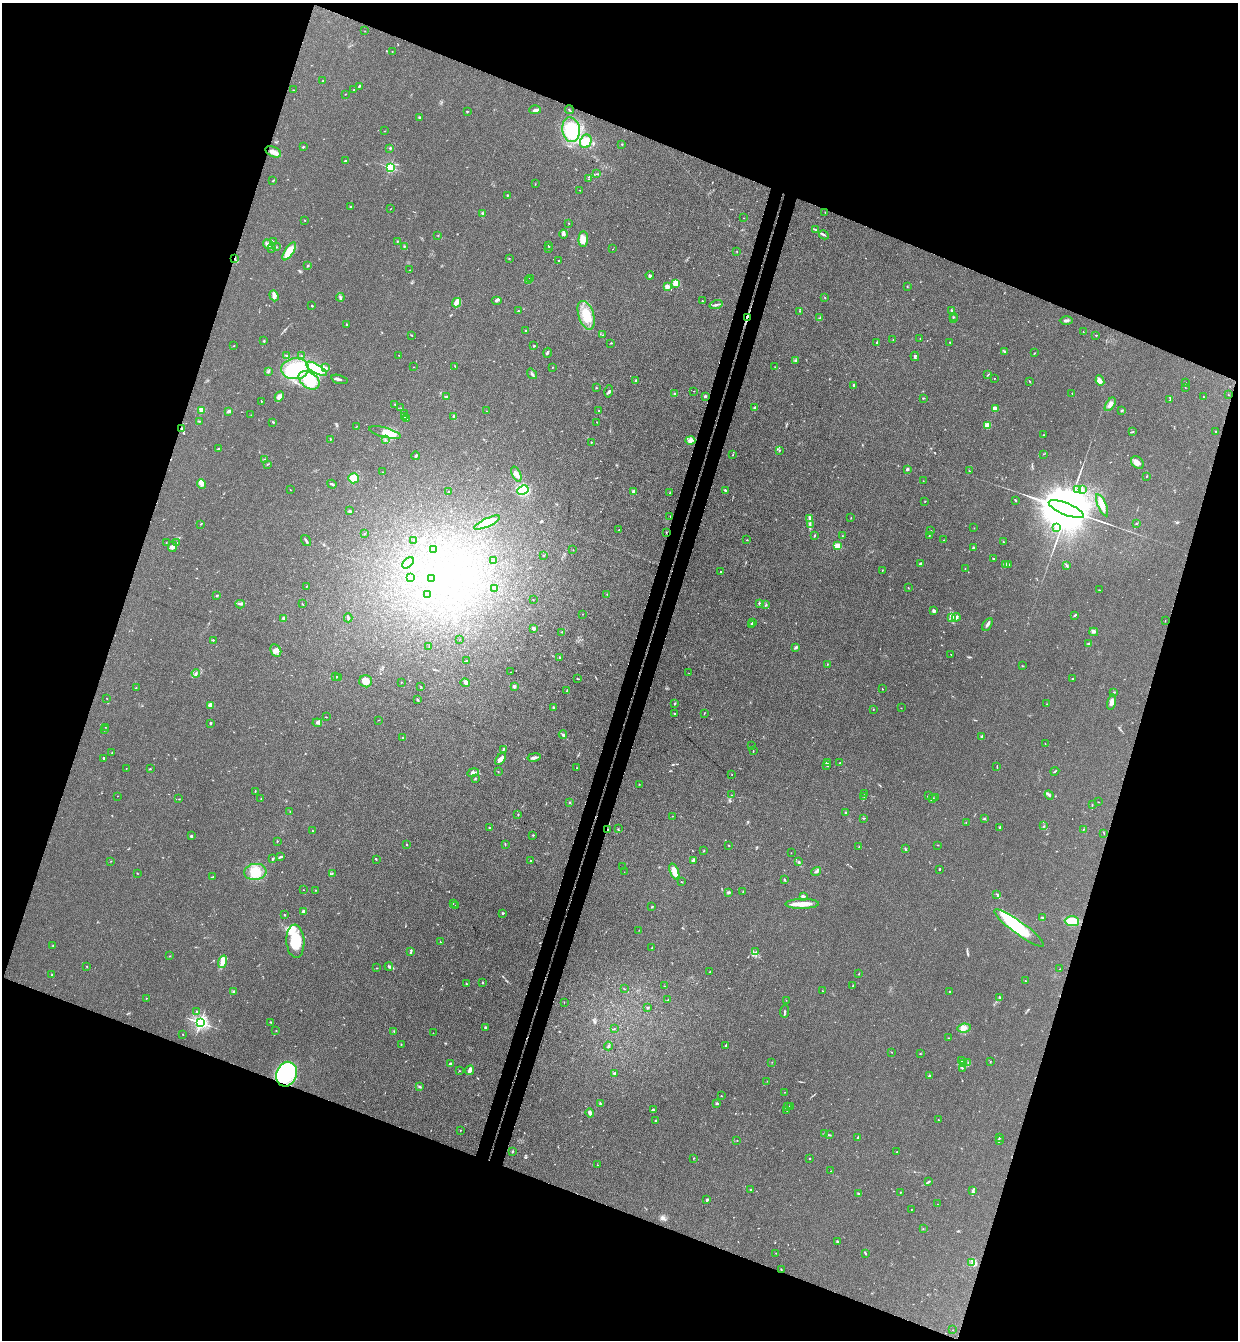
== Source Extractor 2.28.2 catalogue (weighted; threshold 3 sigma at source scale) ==
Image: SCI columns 189-5130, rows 23-5374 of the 5447 x 5397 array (HDU 1 of 3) = the unmasked area's bounding box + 8 px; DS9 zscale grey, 4 x 4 block average (1 PNG px = mean of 4 x 4 image px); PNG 1240 x 1342 px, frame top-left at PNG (2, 3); each listed source drawn as its Kron ellipse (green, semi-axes under 4 px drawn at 4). Shown black and unused: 40% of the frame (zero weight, under 3 of 4 exposures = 5% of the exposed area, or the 3 px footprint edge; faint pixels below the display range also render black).
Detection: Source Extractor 2.28.2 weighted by HDU 2 'WHT'. Background 0.128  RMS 0.0077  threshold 0.0349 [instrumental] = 3 sigma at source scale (4.5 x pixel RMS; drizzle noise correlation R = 1.50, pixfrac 1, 0.05/0.05 arcsec/px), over >= 5 px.
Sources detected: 602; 2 too faint to see at this stretch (4 x 4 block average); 11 inside a brighter object's white glare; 3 cosmic-ray / hot-pixel residue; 3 long thin detections or spike segments (spike, bleed or trail) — neither listed nor drawn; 23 coinciding with a brighter row at this scale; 16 inside a brighter listed object's ellipse — not listed separately; of the other 544, all 500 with FLUX_AUTO >= 1.06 (the completeness limit of this list) listed and drawn (44 fainter detections not listed), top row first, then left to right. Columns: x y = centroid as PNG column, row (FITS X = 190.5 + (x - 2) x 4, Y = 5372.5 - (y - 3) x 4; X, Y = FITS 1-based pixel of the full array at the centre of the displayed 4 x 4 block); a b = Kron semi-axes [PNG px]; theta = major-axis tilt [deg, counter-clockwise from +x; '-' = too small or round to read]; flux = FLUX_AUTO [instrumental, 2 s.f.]
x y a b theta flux
365 31 2 2 - 1.3
392 51 2 2 - 1.3
323 81 2 2 - 1.9
359 86 3 2 - 3.5
293 90 3 2 - 2.3
354 90 2 2 - 2.5
345 94 2 2 - 1.4
535 110 6 2 1 9.1
569 110 4 2 - 3.2
467 111 3 2 - 2.5
419 117 3 2 - 3.9
571 130 12 8 -81 160
385 131 2 2 - 1.2
586 141 7 5 66 72
622 144 2 2 - 2.1
303 147 2 2 - 3.3
390 148 2 2 - 3.5
273 152 8 5 -24 26
345 161 2 2 - 3.3
390 167 2 2 - 580
597 174 2 2 - 1.4
589 179 2 2 - 2.3
273 180 3 2 - 2.8
535 184 2 2 - 1.7
580 190 2 2 - 1.4
507 195 2 2 - 10
351 206 3 2 - 2.6
391 208 2 2 - 1.5
825 212 2 2 - 1.2
482 213 3 2 - 5.1
744 218 2 2 - 1.2
305 220 2 2 - 1.8
569 223 2 2 - 1.9
816 230 2 2 - 3.4
563 234 4 3 - 8.2
438 235 2 2 - 1.1
824 235 5 2 - 6
583 239 7 5 87 48
273 241 4 2 - 2.9
397 241 2 2 - 2.7
268 244 5 4 - 18
404 246 2 2 - 3.3
549 246 3 2 - 3.5
276 247 2 2 - 1.7
272 248 2 2 - 2.3
548 249 2 2 - 2.1
613 249 2 2 - 1.1
289 251 10 4 57 100
737 251 3 2 - 1.4
235 258 4 2 - 3.4
509 258 2 2 - 1.6
559 261 2 2 - 3.1
307 265 2 2 - 2.4
410 270 2 2 - 1.2
650 275 4 3 - 6.2
531 279 2 2 - 1.8
529 281 2 2 - 2.3
676 283 4 3 - 28
907 286 2 2 - 2.4
667 287 2 2 - 41
274 296 6 4 -70 20
340 297 4 3 - 9.3
825 298 2 2 - 2.3
497 300 5 3 - 8.4
702 301 2 2 - 4.5
457 303 5 3 - 15
716 305 6 2 16 9.8
311 306 2 2 - 2.9
951 310 3 2 - 3.2
518 311 3 2 - 3.7
800 311 2 2 - 1.4
586 315 15 7 -72 120
747 317 2 2 - 680
953 317 2 2 - 1.5
820 318 2 2 - 2.3
953 319 2 2 - 1.8
1066 321 6 2 -1 9
346 324 3 2 - 2
525 331 2 2 - 2.8
1083 331 2 2 - 1.3
411 335 2 2 - 3.1
603 335 2 2 - 1.5
1096 335 2 2 - 2.8
920 338 2 2 - 1.1
893 340 2 2 - 1.5
264 341 2 2 - 3.5
877 342 2 2 - 2.4
950 342 2 2 - 1.6
611 343 3 2 - 3.2
534 345 2 2 - 1.4
234 346 2 2 - 1.4
1004 351 3 2 - 4.7
547 353 5 2 - 6
1035 353 2 2 - 1.6
286 355 2 2 - 2.2
399 355 2 2 - 1.7
301 356 2 2 - 1.2
915 356 5 2 - 8.1
795 360 3 2 - 5.3
455 366 2 2 - 2.3
414 367 2 2 - 1.3
552 367 2 2 - 1.7
775 367 2 2 - 1.5
326 368 3 2 - 4.7
295 369 14 10 4 220
316 369 12 4 -30 230
268 371 3 2 - 3.9
532 374 6 2 -54 10
988 375 4 2 - 3.5
994 378 2 2 - 1.4
339 379 8 2 -16 8.2
309 380 11 7 -35 150
636 381 3 2 - 7
1030 381 4 2 - 2.5
1100 381 5 3 - 23
1185 383 2 2 - 1.5
854 385 2 2 - 25
1185 387 3 2 - 1.8
596 388 2 2 - 2.2
609 391 6 3 75 8.1
694 391 2 2 - 1.7
675 394 3 2 - 5.1
1072 394 2 2 - 1.8
1229 395 2 2 - 1.4
447 396 3 2 - 6.5
705 396 3 2 - 6.1
279 397 5 3 - 15
1203 397 2 2 - 1.6
923 398 2 2 - 3.9
1170 400 3 2 - 3.3
261 401 2 2 - 2.3
395 404 2 2 - 2.4
1110 404 7 4 57 22
754 407 3 2 - 5.3
401 408 2 2 - 1.1
995 409 3 2 - 45
201 410 2 2 - 160
1122 410 2 2 - 14
229 411 4 2 - 9.4
486 411 2 2 - 2.5
599 411 2 2 - 2.5
404 414 2 2 - 1.2
251 415 2 2 - 1.2
404 416 2 2 - 3.3
454 417 2 2 - 2
406 419 3 2 - 4.8
199 421 3 2 - 2.8
273 422 3 2 - 3.6
597 422 2 2 - 1.7
988 425 3 3 - 47
357 426 2 2 - 1.6
182 429 3 2 - 11
385 432 16 5 -14 89
1133 432 2 2 - 2.3
1215 432 2 2 - 2.5
1044 435 2 2 - 1.3
330 440 3 2 - 3.3
386 440 2 2 - 2.7
690 441 5 3 - 12
591 442 2 2 - 6.9
218 449 4 2 - 4
779 450 3 2 - 2.6
1043 454 2 2 - 1.1
733 455 3 2 - 2.2
416 456 4 2 - 5.6
265 459 2 2 - 2.7
1137 462 7 5 -47 23
268 464 3 2 - 2.8
907 469 2 2 - 33
969 471 2 2 - 2.4
383 472 2 2 - 1.5
516 474 8 4 -67 19
1147 476 2 2 - 2.2
353 478 5 5 - 100
923 481 2 2 - 1.4
202 484 5 3 - 12
332 484 4 2 - 6.9
1077 489 3 2 - 3.1
290 490 2 2 - 1.3
523 490 6 4 25 150
725 490 3 2 - 9.1
1082 490 3 3 - 6.5
448 492 2 2 - 3.1
634 492 2 2 - 36
669 493 2 2 - 1.4
1015 500 3 2 - 4.8
925 501 2 2 - 1.5
1102 505 12 3 -67 46
1066 509 19 6 -23 65000
350 511 2 2 - 12
670 516 2 2 - 2
851 518 2 2 - 1.3
810 519 3 2 - 6
487 523 14 4 25 150
1136 523 3 2 - 2.7
201 524 2 2 - 2
810 525 2 2 - 3.8
974 528 2 2 - 1.1
1057 528 3 2 - 5.1
619 530 2 2 - 2
931 531 3 2 - 2.5
666 532 3 2 - 2.8
364 534 2 2 - 2.1
814 535 3 2 - 2.7
842 536 2 2 - 1.3
929 536 2 2 - 2.9
413 540 2 2 - 2.1
747 540 2 2 - 2.1
944 540 2 2 - 2.2
306 541 6 2 -55 8.4
1003 542 2 2 - 3.8
166 543 2 2 - 1.6
177 543 2 2 - 2.3
838 546 2 2 - 230
173 547 5 4 - 17
973 548 2 2 - 4.4
433 550 2 2 - 22
573 550 2 2 - 1.1
544 555 2 2 - 1.8
994 559 2 2 - 3.4
494 560 2 2 - 7.2
408 563 7 4 44 19
920 563 3 2 - 6.5
1005 564 2 2 - 6.2
1009 564 2 2 - 1.2
1067 565 3 2 - 4.9
965 568 2 2 - 1.1
882 570 3 2 - 1.5
721 572 2 2 - 2.4
410 578 2 2 - 15
432 579 2 2 - 60
307 586 3 2 - 2.6
495 588 2 2 - 62
908 588 2 2 - 2.2
1099 590 2 2 - 1.6
427 594 2 2 - 3.9
607 594 2 2 - 1.7
217 596 2 2 - 3.8
533 599 2 2 - 1.5
240 604 4 2 - 5.7
302 604 2 2 - 2.2
759 604 3 2 - 5.5
766 605 3 2 - 3.5
934 611 3 2 - 13
583 614 2 2 - 1.4
1075 615 3 2 - 6
951 617 3 2 - 5.8
956 617 4 2 - 4.8
284 618 2 2 - 31
348 618 4 2 - 6.6
1165 621 2 2 - 1.4
752 622 3 2 - 2.8
751 624 2 2 - 5.2
987 624 7 2 59 11
534 628 2 2 - 48
562 632 2 2 - 2.3
1094 632 4 2 - 7.6
460 639 2 2 - 1.1
213 640 2 2 - 2
1089 643 3 2 - 5.3
429 646 2 2 - 1.3
796 647 4 3 - 7.7
276 650 7 5 -61 20
951 654 2 2 - 1.4
560 658 3 2 - 4.9
467 661 3 2 - 8.4
827 664 2 2 - 1.4
1022 666 2 2 - 1.8
511 672 2 2 - 1.4
196 673 4 2 - 4.1
689 673 2 2 - 1.3
335 677 3 2 - 3
339 677 2 2 - 1.6
1072 678 2 2 - 2
577 679 2 2 - 2.2
366 681 6 6 - 39
401 682 2 2 - 1.7
465 683 5 3 - 10
420 686 3 2 - 2.1
514 686 2 2 - 57
136 688 2 2 - 1.2
882 689 2 2 - 1.9
567 691 2 2 - 3.3
1114 692 2 2 - 1.9
107 698 2 2 - 1.1
417 700 2 2 - 4.1
1111 702 7 4 77 21
675 703 3 2 - 3.3
1047 704 2 2 - 2.1
210 705 2 2 - 36
553 707 2 2 - 3.2
901 708 2 2 - 1.1
873 710 2 2 - 1.1
675 713 3 2 - 3.3
704 713 3 2 - 2.3
326 717 2 2 - 1.9
378 720 3 2 - 1.4
210 723 2 2 - 7.5
317 723 5 2 - 11
105 727 2 2 - 1.6
105 730 3 2 - 1.5
563 735 4 2 - 9.2
982 736 3 2 - 5.8
403 738 2 2 - 7.3
1045 744 2 2 - 1.4
752 746 2 2 - 1.1
503 749 2 2 - 2.5
753 751 3 2 - 3.1
112 753 2 2 - 1.5
534 757 6 3 11 14
103 758 2 2 - 4.2
500 759 7 4 51 20
827 762 2 2 - 4.4
840 762 2 2 - 1.7
827 765 3 2 - 5.4
997 766 2 2 - 1.9
126 768 2 2 - 2.3
577 768 2 2 - 1.2
150 769 2 2 - 3.1
498 771 2 2 - 2.7
1055 771 4 2 - 3.1
473 773 6 3 10 12
732 774 2 2 - 1.6
475 778 2 2 - 2.4
639 784 2 2 - 1.6
255 791 2 2 - 2.9
865 794 2 2 - 2.1
731 795 2 2 - 2
1049 795 5 2 - 7.1
117 796 2 2 - 1.1
864 796 2 2 - 1.8
928 796 3 2 - 3.5
936 798 4 2 - 3.8
179 799 2 2 - 2.3
261 799 2 2 - 2.1
932 799 3 2 - 6.2
569 802 2 2 - 3.6
1098 802 2 2 - 1.6
1092 805 2 2 - 1.9
290 811 2 2 - 2.4
845 813 2 2 - 4.8
518 814 2 2 - 3.2
672 816 2 2 - 1.3
864 818 2 2 - 4.1
985 819 3 2 - 3.6
966 823 2 2 - 1.1
1044 826 2 2 - 2.4
489 827 2 2 - 9.7
1000 827 3 2 - 4.2
608 829 2 2 - 3.1
618 829 2 2 - 1.4
1083 829 2 2 - 2
312 831 2 2 - 2.6
1104 833 2 2 - 1.6
533 835 2 2 - 3.5
191 836 2 2 - 8.1
277 841 2 2 - 2.6
406 844 2 2 - 3
505 845 3 2 - 3
729 845 2 2 - 1.7
938 845 2 2 - 2.4
859 847 2 2 - 1.6
905 849 4 2 - 4.4
704 851 2 2 - 1.9
791 853 2 2 - 1.4
281 856 3 2 - 4.1
273 859 3 2 - 5.3
376 859 2 2 - 2.1
693 860 4 3 - 12
111 861 2 2 - 1.5
531 861 2 2 - 6
798 862 2 2 - 2
622 867 2 2 - 1.8
939 869 2 2 - 3.8
674 871 8 3 -69 61
255 872 11 8 7 70
624 872 2 2 - 1.6
816 872 5 2 - 7.7
137 873 2 2 - 2.9
332 873 2 2 - 2.1
213 876 3 2 - 4
784 879 3 2 - 2.9
681 882 2 2 - 1.6
303 890 2 2 - 2.2
315 890 2 2 - 1.6
729 892 3 2 - 4.7
743 892 2 2 - 1.9
997 894 3 2 - 4.4
803 896 3 3 - 7
453 904 2 2 - 1.1
802 904 17 5 1 51
455 906 3 2 - 4.7
652 907 2 2 - 3.3
304 911 2 2 - 23
503 913 2 2 - 8.5
284 915 2 2 - 3
1042 918 3 2 - 6.2
1072 921 7 5 -2 100
1019 928 30 6 -36 170
639 930 2 2 - 1.1
295 941 16 9 -87 150
440 942 2 2 - 1.3
53 945 2 2 - 1.9
652 947 2 2 - 1.8
411 952 3 2 - 4.4
756 952 2 2 - 3.5
169 956 2 2 - 2.2
223 962 6 3 74 44
87 966 3 2 - 2
389 966 4 2 - 6.7
376 968 2 2 - 2.6
1060 969 2 2 - 1.4
710 971 2 2 - 1.5
859 974 2 2 - 2.2
52 975 3 2 - 2.8
1025 981 2 2 - 1.9
482 983 2 2 - 4.7
466 984 3 2 - 3.3
665 986 2 2 - 1.2
853 986 2 2 - 2.4
624 989 2 2 - 1.5
234 991 2 2 - 2.2
823 991 2 2 - 1.5
950 991 2 2 - 9.9
999 997 3 2 - 3.5
146 998 2 2 - 2.3
668 1000 2 2 - 2.5
786 1000 2 2 - 1.3
564 1002 2 2 - 1.4
648 1008 2 2 - 5.4
196 1011 2 2 - 2
784 1011 6 2 84 5.6
200 1022 2 2 - 1400
271 1022 2 2 - 2.6
485 1027 2 2 - 11
964 1028 7 4 7 21
614 1029 2 2 - 2.4
276 1030 2 2 - 2.3
394 1031 2 2 - 2.3
433 1033 2 2 - 1.2
183 1034 2 2 - 2.1
948 1038 3 2 - 1.8
401 1044 2 2 - 2.8
608 1046 4 2 - 6.9
726 1046 2 2 - 2.7
892 1052 2 2 - 1.1
920 1054 2 2 - 2.4
961 1061 3 2 - 5.7
990 1061 2 2 - 1.6
772 1062 2 2 - 1.3
968 1062 2 2 - 1.6
963 1063 2 2 - 3.1
450 1064 4 3 - 8.3
963 1068 2 2 - 1.8
470 1070 5 3 - 19
459 1071 2 2 - 1.5
614 1073 3 3 - 6.5
286 1074 12 10 69 580
929 1076 3 2 - 6.2
767 1081 2 2 - 1.2
420 1087 3 2 - 4.4
785 1092 2 2 - 1.2
721 1096 2 2 - 2.7
717 1103 2 2 - 8.5
601 1104 3 2 - 2.9
787 1107 2 2 - 2.2
790 1107 2 2 - 2.9
654 1110 3 2 - 3.2
787 1110 2 2 - 1.1
590 1113 4 2 - 24
655 1120 2 2 - 2.4
938 1120 2 2 - 2.6
460 1130 2 2 - 2.1
825 1134 2 2 - 1.6
830 1135 3 2 - 2.9
858 1138 2 2 - 6.2
999 1138 4 2 - 4.7
737 1140 2 2 - 1.3
999 1141 2 2 - 2.8
513 1151 2 2 - 2.8
896 1152 2 2 - 2.2
693 1158 2 2 - 1.4
810 1158 2 2 - 2.9
597 1165 2 2 - 1.5
831 1171 2 2 - 2.3
929 1181 4 2 - 5.3
751 1190 2 2 - 4.8
973 1190 4 2 - 7.5
900 1192 2 2 - 2.1
858 1194 2 2 - 3.2
707 1200 2 2 - 7.9
938 1204 2 2 - 1.1
911 1209 2 2 - 1.2
923 1229 2 2 - 1.4
837 1241 3 2 - 3.9
776 1253 2 2 - 1.7
866 1254 2 2 - 2.4
972 1263 3 2 - 4.8
781 1269 2 2 - 2.3
953 1330 2 2 - 1.3
Overlapping masked pixels (flux is a lower limit): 5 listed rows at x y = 235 258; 747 317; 182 429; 608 829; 286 1074
Diffuse or blended objects may show on this block-average render without a row.